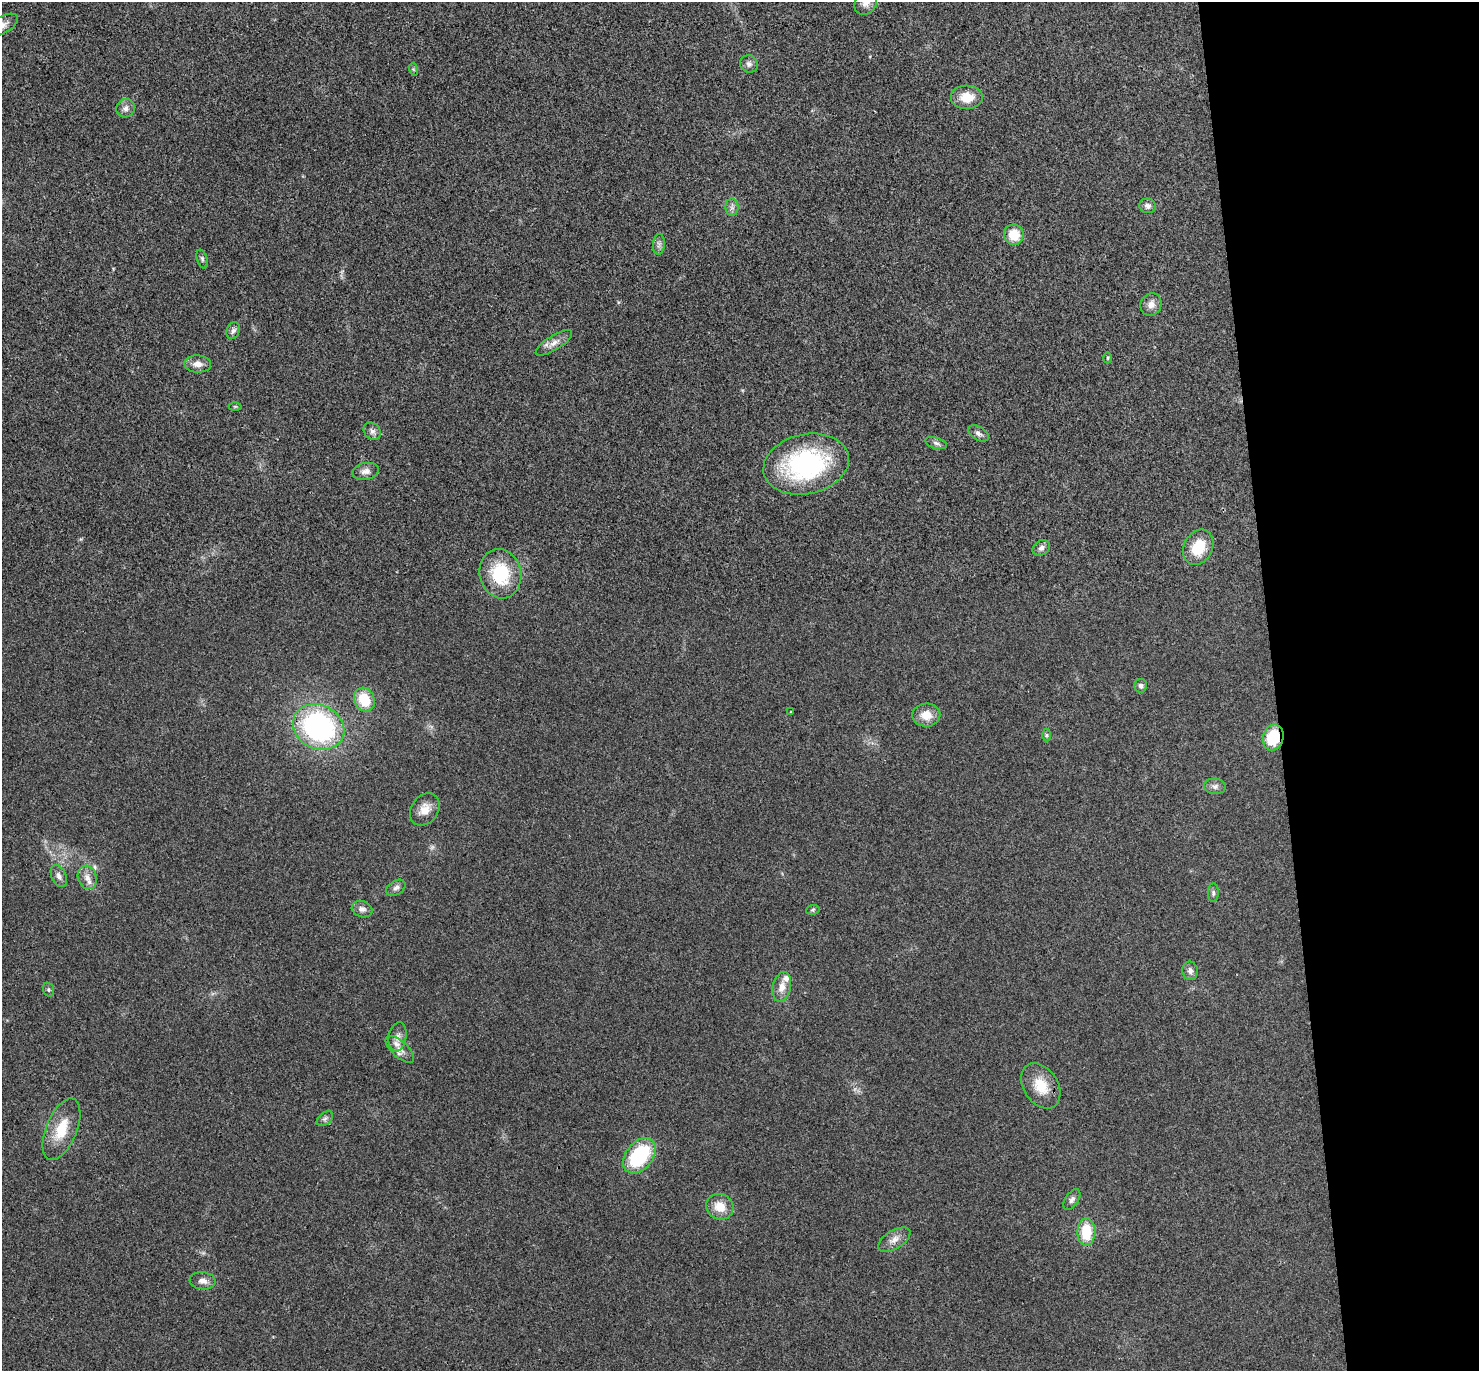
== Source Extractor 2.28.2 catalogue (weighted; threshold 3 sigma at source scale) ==
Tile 6 of 3 x 3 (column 3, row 2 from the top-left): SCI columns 3010-4486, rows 1507-2875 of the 4544 x 4475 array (HDU 1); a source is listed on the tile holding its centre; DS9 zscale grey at full resolution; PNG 1481 x 1373 px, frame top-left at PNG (2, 2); each listed source drawn as its Kron ellipse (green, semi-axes under 4 px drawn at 4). Shown black and unused: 14% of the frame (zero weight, under 3 of 4 exposures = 6% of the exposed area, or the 3 px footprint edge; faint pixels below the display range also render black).
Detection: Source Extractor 2.28.2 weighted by HDU 2 'WHT'; one run over the whole footprint, this tile lists its part. Background 0.0216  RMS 0.0058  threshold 0.0262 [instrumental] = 3 sigma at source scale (4.5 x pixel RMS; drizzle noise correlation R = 1.50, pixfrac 1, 0.05/0.05 arcsec/px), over >= 5 px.
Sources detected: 56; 1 too faint to see at this stretch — neither listed nor drawn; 1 inside a brighter listed object's ellipse — not listed separately; the other 54 listed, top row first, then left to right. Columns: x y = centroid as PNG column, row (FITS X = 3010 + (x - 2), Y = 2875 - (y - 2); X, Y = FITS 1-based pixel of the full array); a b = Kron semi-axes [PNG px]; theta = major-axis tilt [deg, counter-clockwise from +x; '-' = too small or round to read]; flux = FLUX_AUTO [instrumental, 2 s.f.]
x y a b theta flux
866 3 12 10 52 3.7
3 25 17 8 30 4.2
749 64 9 8 - 2.3
413 69 6 4 -71 0.81
967 97 16 12 0 10
126 108 9 9 - 2.9
1148 206 8 7 - 2.2
732 207 9 6 -90 2.2
1014 235 10 9 - 13
659 244 10 5 85 2
202 259 10 5 -72 1.3
1151 304 11 10 - 4.5
233 330 8 6 66 1.7
554 343 21 7 32 4.5
1108 358 5 3 - 0.65
198 364 13 8 -2 4.5
235 406 6 4 0 0.75
372 431 9 7 -45 2.4
978 433 11 6 -31 2.2
936 443 11 5 -17 1.8
806 464 43 30 13 90
366 471 13 8 10 3.1
1198 547 18 14 63 17
1041 548 9 7 35 2.6
500 574 25 20 -76 29
1141 686 7 6 - 1.8
364 700 12 10 -65 16
791 711 3 2 - 0.42
926 715 14 11 2 7.8
319 727 27 22 -27 110
1046 735 6 4 90 0.93
1273 737 13 10 75 20
1215 786 11 8 -2 2.3
425 809 17 13 54 7.1
59 876 12 7 -65 2.6
87 877 12 9 -73 4.3
396 888 10 7 32 2.1
1213 893 9 5 89 1.4
362 909 10 8 -18 2.8
813 910 7 5 8 0.81
1190 971 9 7 -80 2.6
782 987 15 9 77 5.4
48 990 7 5 -72 1
398 1037 15 8 79 4.2
400 1049 18 8 -43 4.6
1041 1086 25 17 -56 14
325 1119 9 6 39 1.7
61 1129 33 15 68 16
639 1156 20 13 51 42
1072 1200 11 6 57 2.1
720 1207 14 12 -26 8.7
1086 1232 14 9 89 19
894 1240 18 9 31 4.8
203 1281 13 8 -7 3.5
Overlapping masked pixels (flux is a lower limit): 1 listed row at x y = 1273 737
Isophote crosses this tile's border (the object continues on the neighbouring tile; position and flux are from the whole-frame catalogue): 2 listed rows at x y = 866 3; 3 25